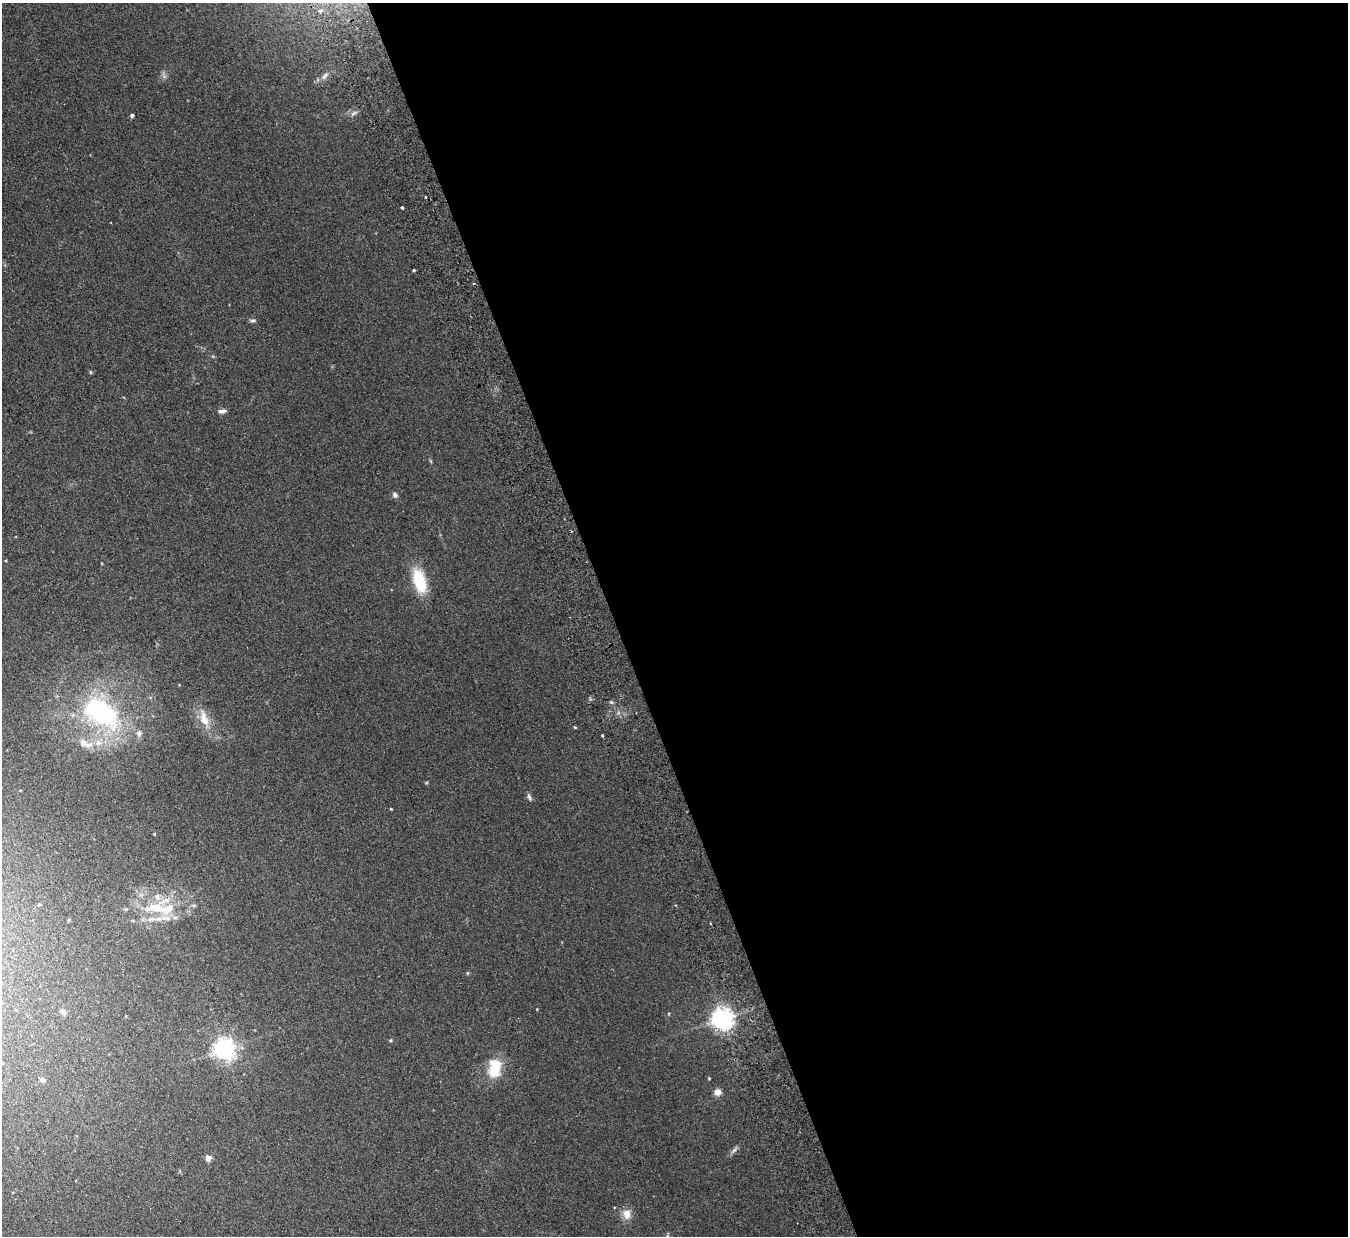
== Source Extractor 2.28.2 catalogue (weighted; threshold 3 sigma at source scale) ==
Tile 8 of 4 x 4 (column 4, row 2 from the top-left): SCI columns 4092-5437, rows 2642-3875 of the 5492 x 5407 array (HDU 1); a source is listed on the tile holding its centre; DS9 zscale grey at full resolution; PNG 1350 x 1238 px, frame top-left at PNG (2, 3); no overlay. Shown black and unused: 55% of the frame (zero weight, under 2 of 3 exposures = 3% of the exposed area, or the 3 px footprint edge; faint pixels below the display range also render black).
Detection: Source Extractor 2.28.2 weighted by HDU 2 'WHT'; one run over the whole footprint, this tile lists its part. Background 0.101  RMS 0.011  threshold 0.0517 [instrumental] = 3 sigma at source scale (4.5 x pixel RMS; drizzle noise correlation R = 1.50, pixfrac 1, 0.05/0.05 arcsec/px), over >= 5 px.
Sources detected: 41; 1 too faint to see at this stretch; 1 inside a brighter object's white glare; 1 cosmic-ray / hot-pixel residue — not listed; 9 inside a brighter listed object's ellipse — not listed separately; the other 29 listed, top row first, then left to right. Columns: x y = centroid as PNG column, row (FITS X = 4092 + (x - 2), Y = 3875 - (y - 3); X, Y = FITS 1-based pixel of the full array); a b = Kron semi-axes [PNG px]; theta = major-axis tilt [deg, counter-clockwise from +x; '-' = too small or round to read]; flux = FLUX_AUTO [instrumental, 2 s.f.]
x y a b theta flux
324 76 11 5 53 3.9
353 113 8 3 45 2.2
132 115 4 4 - 2
425 197 3 2 - 1.7
402 208 3 3 - 3
414 270 3 3 - 2.3
253 320 8 4 0 2.1
90 372 5 4 - 1.2
222 411 9 5 7 3.6
395 495 6 6 - 3.4
419 581 25 12 -73 46
103 714 50 38 -31 150
204 719 24 9 -70 15
575 727 4 3 - 1.3
602 735 3 3 - 1.8
529 797 10 4 -71 2.4
391 809 3 3 - 0.86
39 904 4 3 - 1.2
158 908 46 14 -11 43
63 1012 7 6 - 4
722 1018 7 7 - 760
390 1040 5 4 - 1.3
224 1049 7 7 - 640
495 1068 21 13 82 31
709 1078 3 3 - 0.97
42 1080 6 5 - 3.6
718 1092 8 8 - 5.9
208 1158 4 4 - 15
627 1214 12 10 -89 9.9
Overlapping masked pixels (flux is a lower limit): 1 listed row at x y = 722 1018